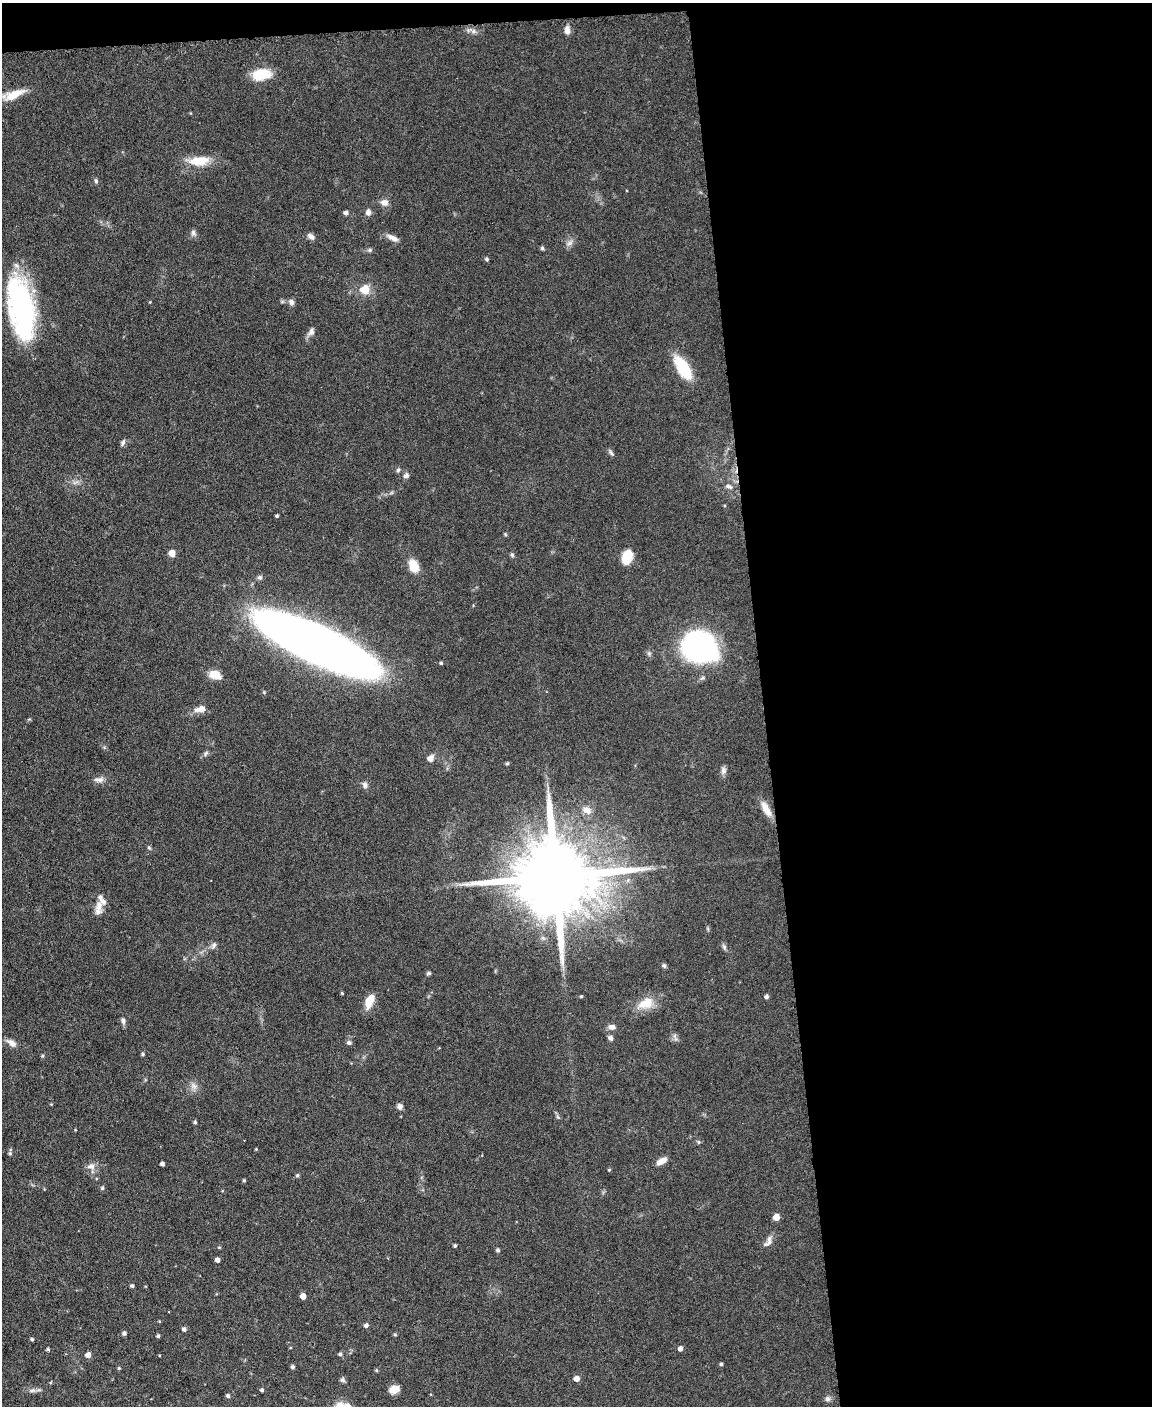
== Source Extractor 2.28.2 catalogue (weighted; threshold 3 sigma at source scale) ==
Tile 4 of 4 x 3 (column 4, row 1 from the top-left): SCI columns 3454-4603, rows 3049-4452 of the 4605 x 4580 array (HDU 1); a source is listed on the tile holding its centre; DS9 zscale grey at full resolution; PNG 1154 x 1408 px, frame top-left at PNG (2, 3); no overlay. Shown black and unused: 35% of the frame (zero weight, under 3 of 6 exposures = <1% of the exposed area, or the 3 px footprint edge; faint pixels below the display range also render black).
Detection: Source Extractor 2.28.2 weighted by HDU 2 'WHT'; one run over the whole footprint, this tile lists its part. Background 0.0896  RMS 0.0041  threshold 0.017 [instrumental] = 3 sigma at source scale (4.09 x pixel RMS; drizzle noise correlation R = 1.36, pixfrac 0.8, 0.05/0.05 arcsec/px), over >= 5 px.
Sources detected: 118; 2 inside a brighter object's white glare — not listed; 3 inside a brighter listed object's ellipse — not listed separately; the other 113 listed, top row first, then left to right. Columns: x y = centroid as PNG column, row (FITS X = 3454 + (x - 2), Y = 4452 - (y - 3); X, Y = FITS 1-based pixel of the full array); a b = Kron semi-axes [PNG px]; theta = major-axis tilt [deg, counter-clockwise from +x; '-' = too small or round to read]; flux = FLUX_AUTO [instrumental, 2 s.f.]
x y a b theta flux
567 30 11 7 87 2.2
474 31 8 6 -21 1.4
261 74 19 12 8 11
14 94 29 10 24 6.7
199 161 29 11 4 8.8
96 181 6 5 - 0.67
384 202 10 8 -9 2.2
368 212 8 7 - 1.5
345 213 5 5 - 1.1
193 233 9 6 -69 1.2
311 236 10 6 -45 1.6
392 238 17 6 -25 2.5
570 243 11 6 38 1.5
542 248 5 5 - 0.59
370 250 6 5 - 0.78
487 259 4 4 - 0.76
365 289 10 10 - 6
150 302 3 3 - 0.28
291 302 8 6 -50 1.4
22 310 66 23 -80 66
311 332 12 7 61 1.7
683 368 26 11 -58 17
123 442 10 5 63 1.1
611 453 9 5 -57 0.88
398 470 6 4 80 0.75
406 476 8 6 16 1.1
75 482 10 4 13 1.2
729 486 10 6 -13 1.5
277 516 3 3 - 0.71
505 534 5 3 - 0.41
172 553 7 6 - 2.8
512 555 6 5 - 0.73
627 557 13 8 73 11
413 566 13 9 -67 7.3
260 577 7 6 - 0.89
317 644 88 22 -25 710
698 646 20 19 - 110
441 663 4 4 - 0.61
214 675 12 8 -14 5.8
264 692 5 4 - 0.45
202 709 9 7 22 2.5
206 753 9 4 55 0.8
430 758 6 5 - 3.3
507 763 5 4 - 0.52
723 770 10 7 87 1.5
99 779 15 7 -3 1.9
365 785 9 7 -78 1.3
766 809 19 8 -60 4.8
587 810 13 9 -27 2.9
149 848 5 4 - 0.51
555 877 30 18 3 7200
98 909 21 9 79 3.3
214 945 9 6 58 1.2
724 947 8 5 -64 0.88
664 965 7 5 -48 0.74
429 973 6 4 14 0.64
342 993 3 3 - 0.38
581 996 4 3 - 0.46
766 997 4 4 - 1.1
369 1001 15 8 67 6.4
646 1003 23 14 24 7.4
123 1020 8 6 -70 1.3
611 1027 9 6 -1 1.8
675 1037 12 4 -71 1.2
610 1038 7 5 -44 1.1
12 1043 13 7 -34 2.4
349 1043 7 6 - 0.91
143 1054 4 3 - 0.72
42 1056 5 3 - 0.44
194 1086 11 8 -35 2.2
400 1106 6 6 - 1.6
558 1117 7 4 -45 0.64
195 1122 4 4 - 0.69
699 1142 6 4 -39 0.57
256 1149 3 3 - 0.37
10 1153 5 4 - 0.59
661 1161 13 6 32 2.9
162 1164 4 4 - 1.3
91 1166 11 8 0 2.3
609 1170 4 3 - 0.46
297 1175 5 5 - 0.56
244 1180 4 3 - 0.51
102 1188 5 4 - 0.76
776 1217 5 5 - 5.5
768 1242 17 8 57 2.3
455 1246 4 3 - 0.57
219 1247 4 4 - 0.41
498 1250 4 4 - 0.84
217 1260 4 4 - 1.9
132 1286 4 3 - 0.75
303 1296 4 4 - 3.8
366 1325 5 4 - 1.2
184 1329 5 5 - 1.2
124 1333 4 4 - 1.1
395 1334 4 4 - 0.5
158 1336 3 3 - 0.75
32 1339 4 3 - 0.73
48 1349 4 4 - 0.65
680 1349 4 4 - 1.8
340 1354 5 5 - 0.8
88 1355 5 5 - 2.5
721 1364 4 4 - 0.66
292 1367 4 4 - 0.95
119 1368 4 3 - 0.43
376 1370 5 4 - 0.51
576 1378 5 4 - 3.2
343 1380 5 5 - 1.2
50 1382 5 3 - 0.43
394 1389 9 7 19 5
32 1390 10 6 11 1.3
262 1390 4 3 - 0.83
228 1396 4 4 - 0.98
828 1399 8 7 - 1.2
Isophote crosses this tile's border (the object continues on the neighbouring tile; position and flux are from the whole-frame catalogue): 1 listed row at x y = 22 310